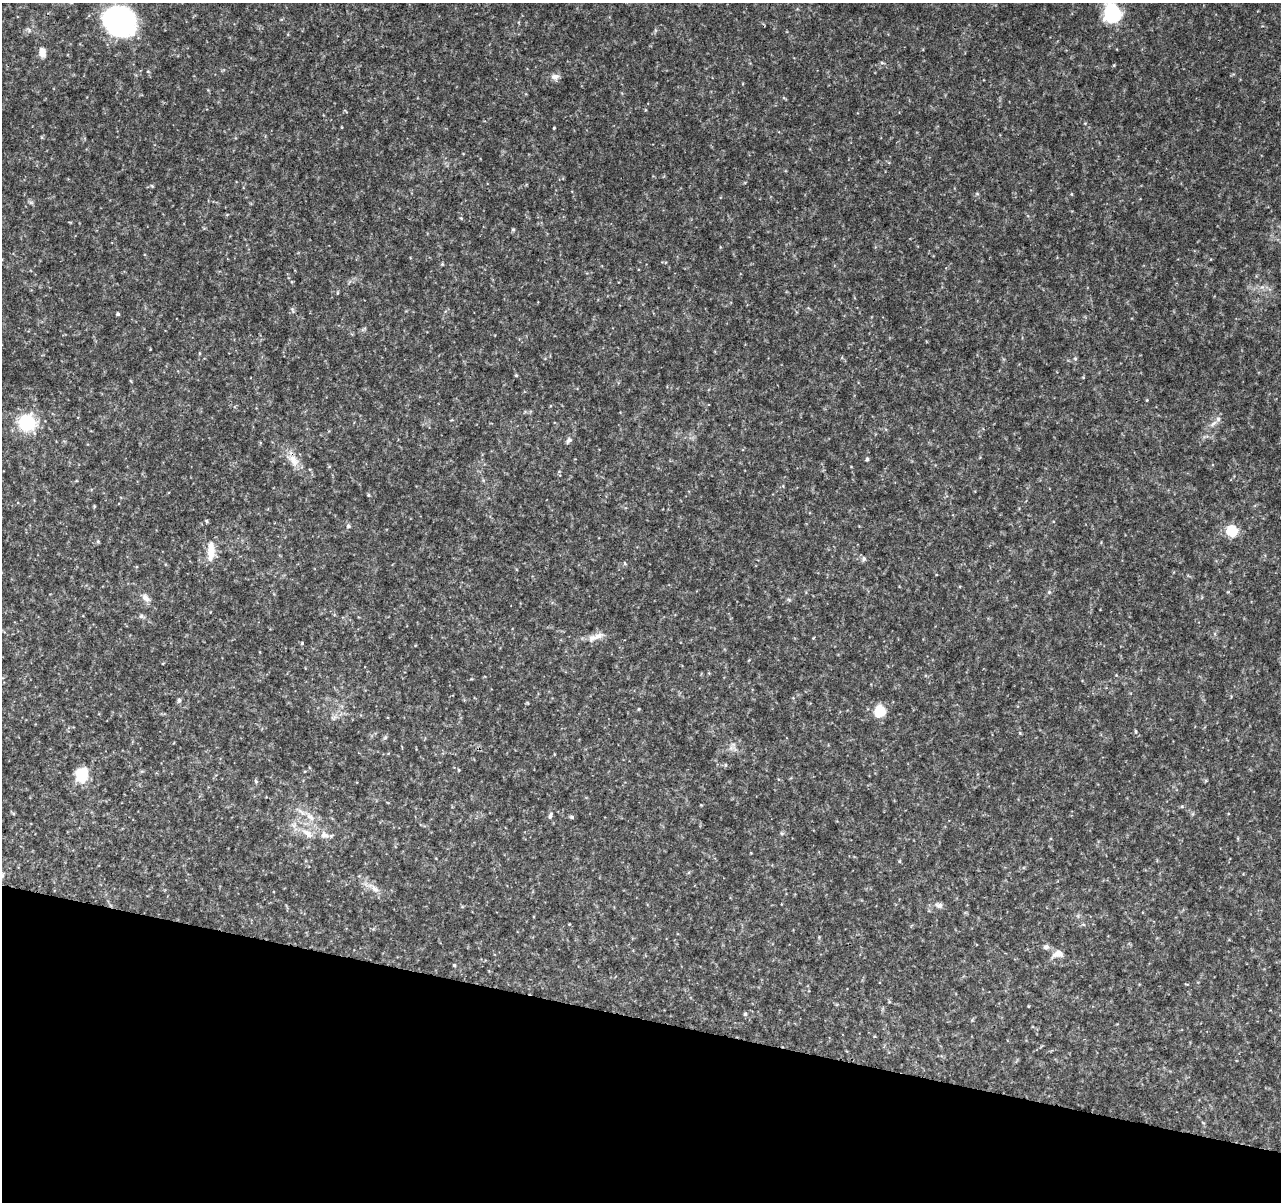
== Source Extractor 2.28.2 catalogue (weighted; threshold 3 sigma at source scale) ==
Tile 15 of 4 x 4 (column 3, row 4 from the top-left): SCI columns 2565-3843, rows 233-1432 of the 5138 x 5323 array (HDU 1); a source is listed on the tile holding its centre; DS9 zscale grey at full resolution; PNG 1283 x 1204 px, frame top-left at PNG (2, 3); no overlay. Shown black and unused: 15% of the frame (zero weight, under 3 of 4 exposures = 1% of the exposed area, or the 3 px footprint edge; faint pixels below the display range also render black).
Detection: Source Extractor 2.28.2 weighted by HDU 2 'WHT'; one run over the whole footprint, this tile lists its part. Background 0.0536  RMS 0.0045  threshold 0.0204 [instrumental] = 3 sigma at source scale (4.5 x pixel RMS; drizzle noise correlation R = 1.50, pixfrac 1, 0.0396/0.0396 arcsec/px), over >= 5 px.
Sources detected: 55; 1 inside a brighter listed object's ellipse — not listed separately; the other 54 listed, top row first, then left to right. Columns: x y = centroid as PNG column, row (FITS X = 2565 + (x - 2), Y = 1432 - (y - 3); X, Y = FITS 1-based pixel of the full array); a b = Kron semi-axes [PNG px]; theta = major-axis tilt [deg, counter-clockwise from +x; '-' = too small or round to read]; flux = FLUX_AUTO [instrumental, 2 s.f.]
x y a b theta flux
1112 13 10 9 - 62
119 21 30 25 -34 94
42 52 11 8 -81 3.9
1114 65 4 3 - 0.43
555 77 11 9 -8 2.2
554 128 4 3 - 0.35
152 186 5 4 - 0.49
31 202 7 4 -19 0.77
513 229 5 4 - 0.61
442 264 4 4 - 0.48
118 314 3 3 - 0.84
200 353 4 3 - 0.44
1075 358 6 4 -1 0.54
516 375 4 4 - 0.55
26 423 11 11 - 36
1213 424 12 5 39 1.9
569 440 8 6 49 1.5
867 459 4 4 - 0.74
293 460 21 11 -46 6.1
368 495 4 4 - 0.54
206 521 5 4 - 0.62
348 526 5 5 - 1.1
1232 531 8 8 - 16
98 541 5 4 - 0.62
211 551 27 9 88 6.8
864 558 7 5 90 0.96
625 563 5 4 - 0.61
1049 592 5 5 - 0.59
146 598 13 8 -49 2.7
141 616 7 5 -15 1.1
593 638 19 9 17 4.3
302 643 4 4 - 0.52
179 700 6 5 - 1.2
880 711 8 7 - 17
1136 731 5 3 - 0.45
385 738 6 4 20 0.63
731 748 8 6 45 1.6
725 765 5 3 - 0.48
459 770 4 4 - 0.43
82 774 13 11 75 15
256 781 6 5 - 0.65
1182 806 6 4 0 0.57
550 816 9 4 77 1.2
310 817 15 7 -40 4.1
572 817 5 4 - 0.89
307 833 18 8 -41 4.4
324 835 13 10 -38 3.2
2 875 8 6 59 1.5
375 889 15 7 -43 3.2
939 905 10 7 -13 1.9
1046 947 8 7 - 1.5
1058 954 15 10 11 3.9
454 965 4 4 - 0.59
745 1014 6 5 - 0.79
Isophote crosses this tile's border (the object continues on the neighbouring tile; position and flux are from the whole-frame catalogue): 2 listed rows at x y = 1112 13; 2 875
Unlisted compact peaks at least as high as the median listed source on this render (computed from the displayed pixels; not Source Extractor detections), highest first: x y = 1020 733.